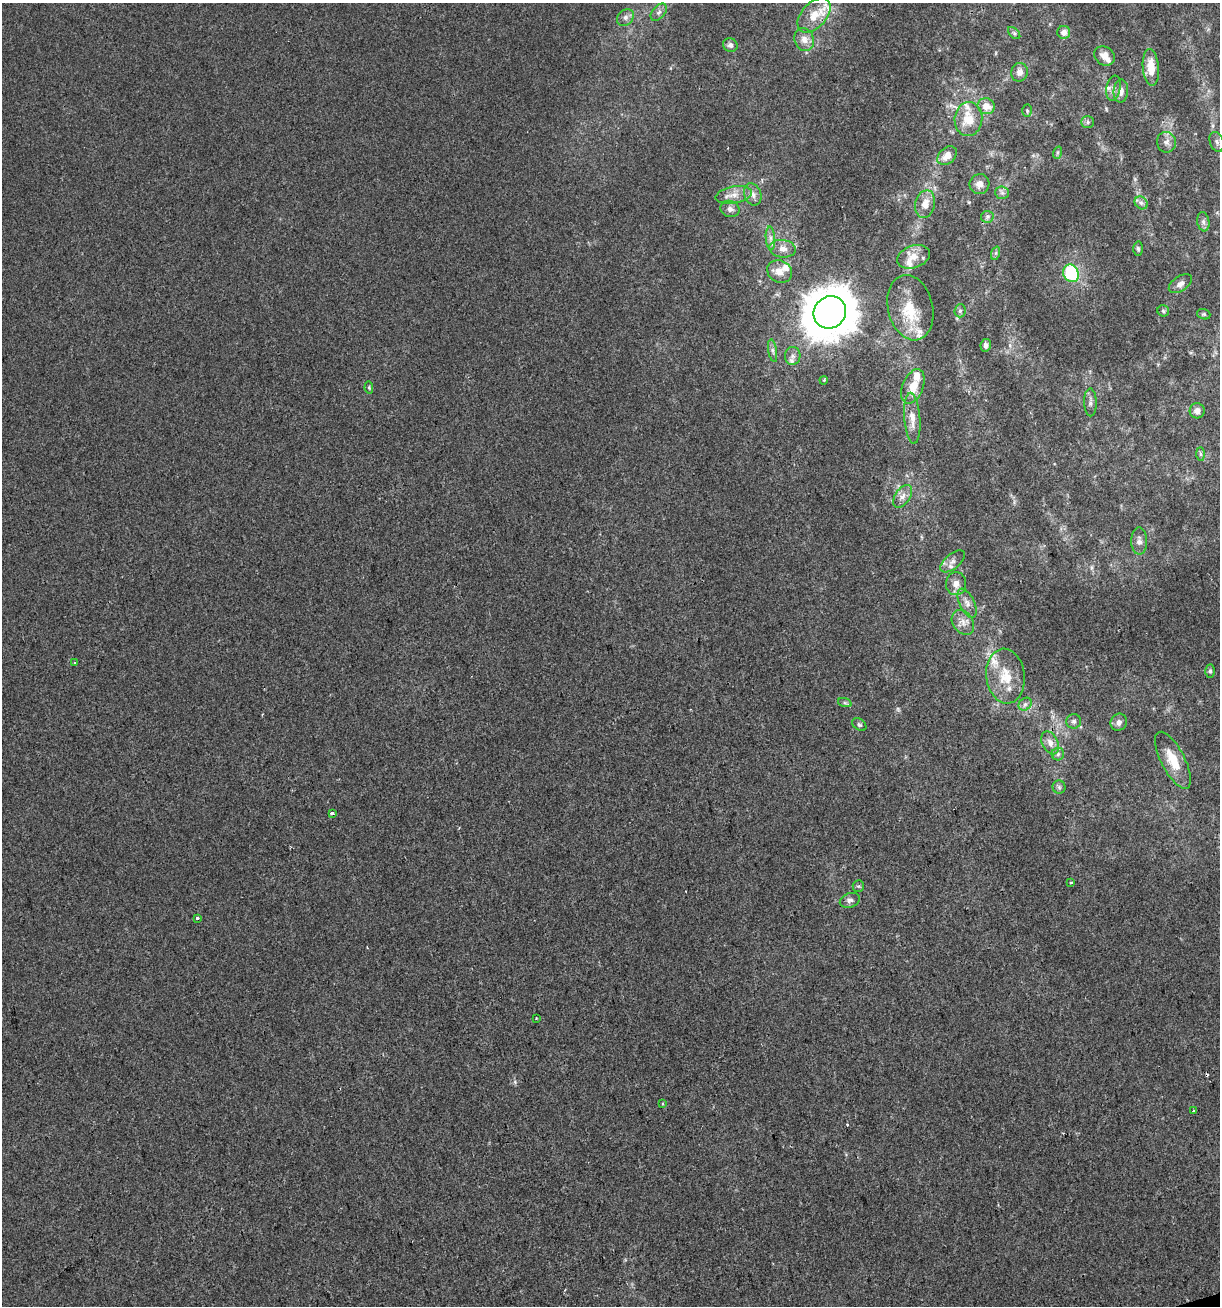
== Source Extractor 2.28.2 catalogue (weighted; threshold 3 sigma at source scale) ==
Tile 6 of 4 x 4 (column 2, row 2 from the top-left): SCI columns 1269-2486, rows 2609-3912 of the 5022 x 5216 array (HDU 1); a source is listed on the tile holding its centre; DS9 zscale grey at full resolution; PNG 1222 x 1308 px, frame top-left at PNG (2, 3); each listed source drawn as its Kron ellipse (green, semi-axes under 4 px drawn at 4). Shown black and unused: <1% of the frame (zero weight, under 2 of 3 exposures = <1% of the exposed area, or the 3 px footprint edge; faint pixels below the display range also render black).
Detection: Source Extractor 2.28.2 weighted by HDU 2 'WHT'; one run over the whole footprint, this tile lists its part. Background 5.62e-04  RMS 0.0042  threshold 0.0189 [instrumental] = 3 sigma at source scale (4.5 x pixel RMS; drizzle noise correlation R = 1.50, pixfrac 1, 0.0396/0.0396 arcsec/px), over >= 5 px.
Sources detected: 92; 3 cosmic-ray / hot-pixel residue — neither listed nor drawn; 11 inside a brighter listed object's ellipse — not listed separately; the other 78 listed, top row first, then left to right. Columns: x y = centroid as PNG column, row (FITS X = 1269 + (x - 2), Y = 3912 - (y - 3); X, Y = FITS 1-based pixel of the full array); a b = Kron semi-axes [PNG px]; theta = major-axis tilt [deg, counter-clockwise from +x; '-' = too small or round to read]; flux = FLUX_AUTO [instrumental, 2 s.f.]
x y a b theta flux
659 12 10 6 49 1.5
814 15 20 12 48 8.3
625 17 9 7 46 1.7
1064 32 6 6 - 2.6
1014 33 7 4 -45 0.77
804 39 12 9 -69 3.5
730 45 7 6 - 1.7
1105 56 11 9 -33 3.6
1151 67 18 8 -85 8.2
1019 72 9 8 - 2.7
1113 88 13 7 79 2.1
1121 91 11 7 85 2.8
986 106 9 8 - 5
1027 111 6 5 - 0.62
968 119 17 14 85 9.4
1088 122 6 6 - 1
1166 142 10 9 - 2.4
1217 142 10 7 -70 1.6
1057 153 6 4 72 0.59
947 156 11 8 44 4.2
979 184 10 10 - 2.9
1002 193 7 6 - 1.2
753 194 11 8 -70 2.3
734 195 18 8 11 4.4
1141 203 7 6 - 1.3
925 204 14 9 77 4.6
730 209 9 8 - 2.2
987 217 6 6 - 1.1
1203 222 9 6 -80 1.5
770 238 12 4 -86 1.8
783 249 13 9 -8 3.6
1138 249 7 5 -87 0.86
996 253 7 4 71 0.71
914 257 17 11 19 5.1
780 271 13 11 -30 4.2
1071 273 9 7 -61 31
1180 284 13 7 34 2.2
910 308 33 22 -77 15
960 311 6 5 - 0.93
1163 311 6 5 - 0.79
830 312 17 15 44 1300
1204 314 7 5 -19 0.7
986 345 6 5 - 1.4
773 351 11 4 -81 1.3
793 356 9 8 - 1.9
824 380 4 3 - 0.4
913 386 18 10 68 6.6
369 388 6 4 -79 0.59
1090 402 14 6 -89 1.8
1197 411 8 7 - 2.7
912 418 25 8 -86 4.7
1200 454 7 4 -90 0.8
903 496 13 7 55 2.7
1139 541 13 8 -88 2.3
953 561 15 7 40 2.3
956 584 11 10 - 3.2
967 603 16 7 -65 2.8
963 622 13 10 -56 3.3
75 663 3 3 - 0.73
1210 671 6 5 - 0.83
1005 676 27 19 -83 12
845 703 7 4 -18 0.76
1025 704 7 6 - 1.4
1074 721 7 7 - 1.5
1119 722 9 8 - 2.1
859 725 8 5 -38 0.9
1050 743 12 8 -63 2.9
1058 754 6 6 - 1.1
1173 760 31 11 -63 9.9
1059 787 6 6 - 0.95
333 814 3 3 - 5.4
1071 882 3 3 - 0.85
858 886 6 5 - 0.8
850 900 10 7 18 1.7
198 918 3 3 - 14
536 1018 3 3 - 0.34
662 1103 4 3 - 0.58
1194 1111 3 3 - 0.85